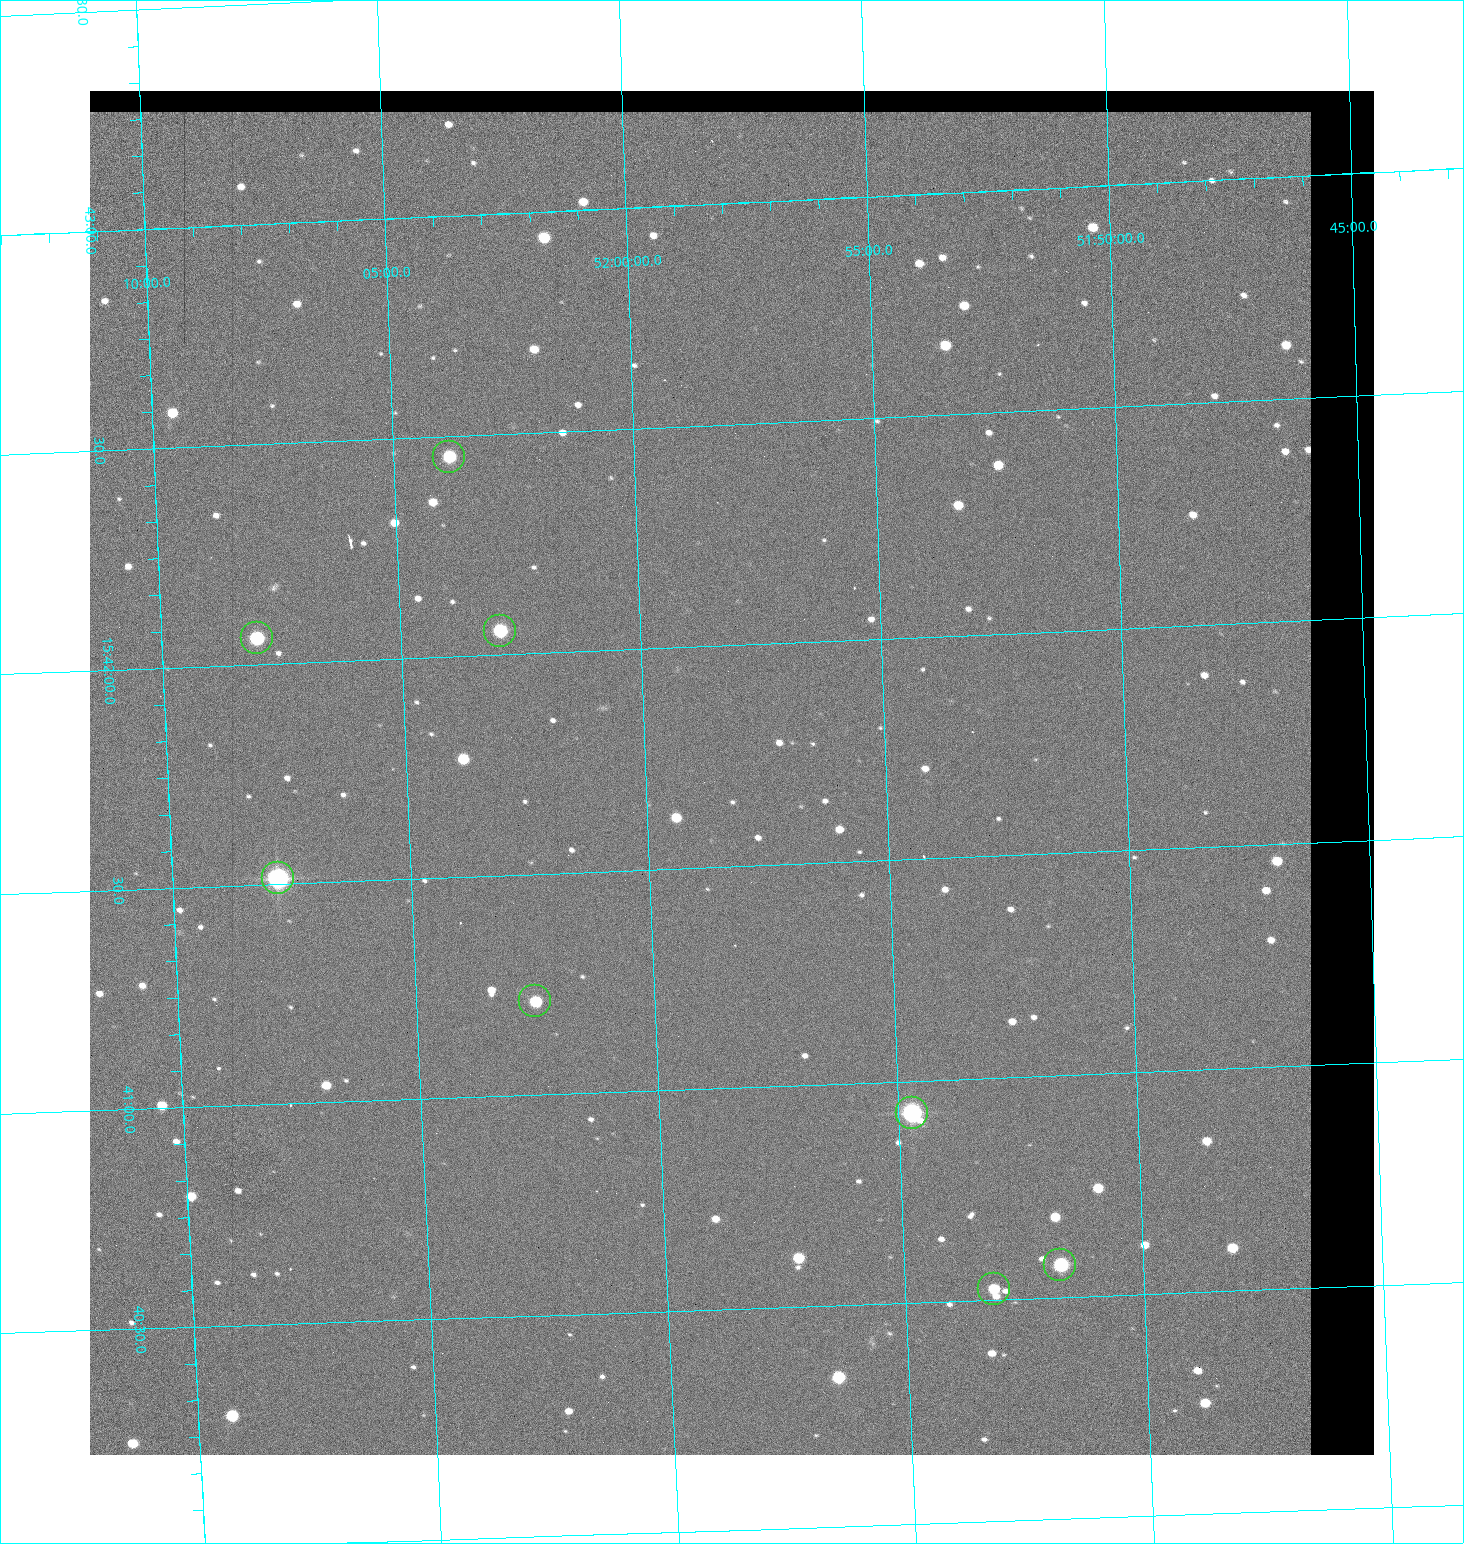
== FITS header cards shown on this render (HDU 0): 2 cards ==
NAXIS1  =                 1284 / length of data axis 1
NAXIS2  =                 1364 / length of data axis 2

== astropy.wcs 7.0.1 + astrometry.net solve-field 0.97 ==
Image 1284 x 1364 px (HDU 0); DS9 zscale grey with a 90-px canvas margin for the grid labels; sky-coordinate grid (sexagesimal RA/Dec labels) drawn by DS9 from the SOLVED WCS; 8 Tycho-2 reference stars matched to detected sources circled (green)
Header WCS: RA---TAN/DEC--TAN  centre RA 15:41:43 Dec +51:58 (235.43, +51.97 deg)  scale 1.26 arcsec/px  FOV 26.9' x 28.5'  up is +92 deg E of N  parity flipped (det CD > 0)
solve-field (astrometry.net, Tycho-2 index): VERIFIED the header's WCS against the Tycho-2 star catalogue (8 matches, 0 conflicts) and refined it, rather than solving blind
Solved WCS: RA---TAN-SIP/DEC--TAN-SIP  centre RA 15:41:43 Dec +51:58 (235.43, +51.97 deg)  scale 1.25 arcsec/px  FOV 26.8' x 28.5'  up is +92 deg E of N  parity flipped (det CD > 0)
The solver's refit moves the header's centre by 0.46 arcsec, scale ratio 0.9972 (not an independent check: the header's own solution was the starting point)
Tycho-2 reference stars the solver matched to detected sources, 8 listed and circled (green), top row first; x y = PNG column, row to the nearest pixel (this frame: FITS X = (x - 90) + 1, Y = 1364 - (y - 91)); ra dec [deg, ICRS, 3 dp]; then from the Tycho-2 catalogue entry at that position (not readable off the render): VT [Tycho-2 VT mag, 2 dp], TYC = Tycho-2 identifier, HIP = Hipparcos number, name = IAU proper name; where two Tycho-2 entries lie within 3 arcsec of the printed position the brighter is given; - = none
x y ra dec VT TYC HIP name
449 457 235.614 +52.064 11.61 3489-1132-1 - -
500 631 235.514 +52.049 11.19 3489-1407-1 - -
257 638 235.515 +52.133 11.12 3489-1380-1 - -
278 878 235.378 +52.130 9.31 3489-1322-1 76850 -
535 1001 235.303 +52.042 11.52 3489-958-1 - -
912 1113 235.232 +51.912 9.59 3489-824-1 - -
1060 1265 235.143 +51.862 10.97 3489-1016-1 - -
994 1289 235.131 +51.886 12.29 3489-908-1 - -